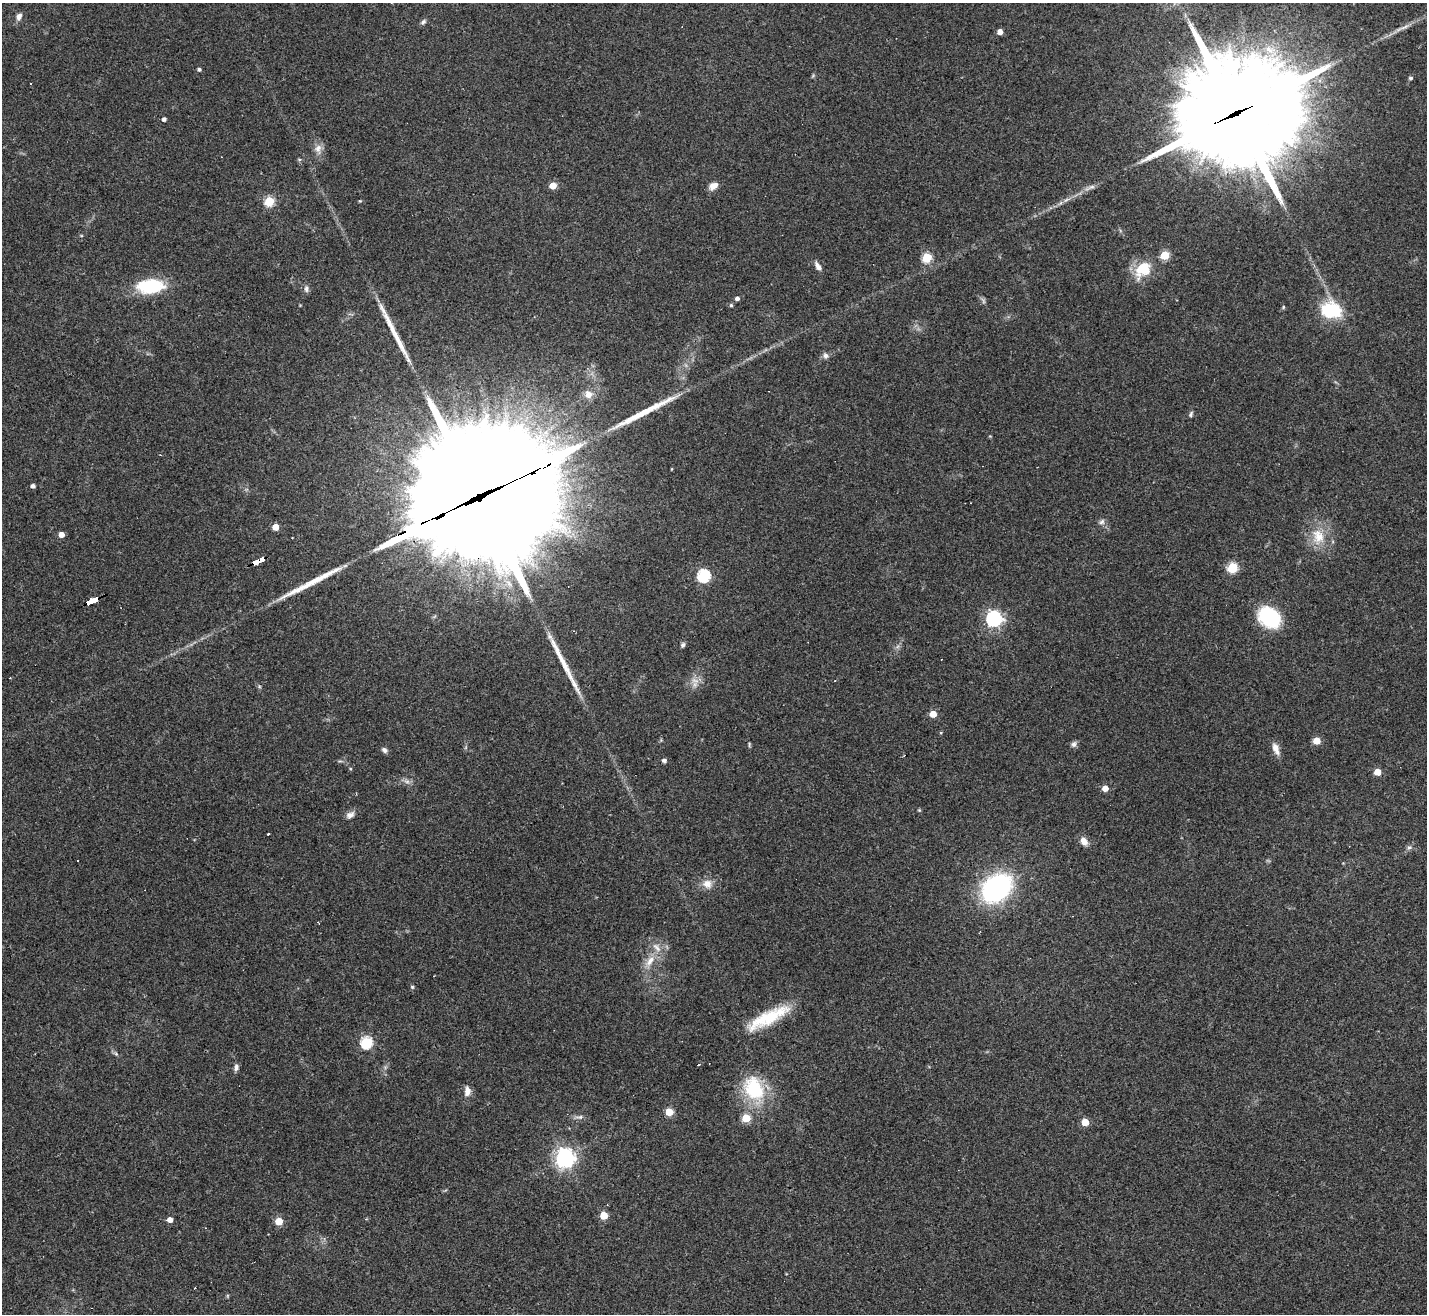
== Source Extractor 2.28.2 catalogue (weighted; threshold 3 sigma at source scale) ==
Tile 7 of 4 x 4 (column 3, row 2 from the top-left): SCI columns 2849-4273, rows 2911-4222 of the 5697 x 5686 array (HDU 1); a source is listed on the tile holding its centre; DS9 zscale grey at full resolution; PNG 1429 x 1316 px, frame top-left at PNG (2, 3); no overlay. Shown black and unused: <1% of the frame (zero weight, under 3 of 4 exposures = <1% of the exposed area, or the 3 px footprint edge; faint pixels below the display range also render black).
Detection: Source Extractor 2.28.2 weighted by HDU 2 'WHT'; one run over the whole footprint, this tile lists its part. Background 0.103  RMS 0.0059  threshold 0.0266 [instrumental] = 3 sigma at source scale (4.5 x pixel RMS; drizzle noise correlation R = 1.50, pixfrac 1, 0.05/0.05 arcsec/px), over >= 5 px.
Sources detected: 87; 1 too faint to see at this stretch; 6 cosmic-ray / hot-pixel residue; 5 long thin detections or spike segments (spike, bleed or trail) — not listed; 1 inside a brighter listed object's ellipse — not listed separately; the other 74 listed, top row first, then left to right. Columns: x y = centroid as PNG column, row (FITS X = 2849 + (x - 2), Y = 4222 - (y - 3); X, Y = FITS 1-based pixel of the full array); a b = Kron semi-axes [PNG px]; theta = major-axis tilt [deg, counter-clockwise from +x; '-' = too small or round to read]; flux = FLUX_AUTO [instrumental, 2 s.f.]
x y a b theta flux
19 16 9 6 68 2.8
423 22 8 6 49 1.5
1404 27 15 4 22 2.9
1000 32 4 4 - 4.9
199 69 4 4 - 1.3
1410 78 6 4 14 0.97
1234 114 53 32 24 16000
164 119 4 4 - 1.7
318 149 14 9 86 4.3
553 186 5 5 - 12
713 186 12 8 33 4.1
1066 200 8 4 44 1.6
269 201 5 5 - 36
1165 255 5 5 - 26
927 258 5 5 - 34
818 266 12 6 -56 2.8
1143 269 22 16 48 18
150 286 28 15 2 33
306 289 9 7 -80 2
737 298 5 4 - 2
731 305 4 4 - 1
1283 307 5 4 - 0.69
1331 310 23 17 -11 28
825 356 8 7 - 2
588 394 11 11 - 5.3
1191 414 7 5 65 1.2
33 486 4 4 - 2.1
483 496 82 35 25 41000
1102 522 9 6 44 1.9
275 527 5 4 - 7.5
61 534 5 4 - 4.9
1318 536 23 17 -79 14
258 561 13 4 24 120
1232 568 6 5 - 38
704 576 6 6 - 81
92 601 11 3 25 170
1270 617 17 13 -38 56
994 619 6 6 - 190
683 645 6 5 - 1.5
695 680 13 7 -27 3.9
259 686 6 4 -47 0.8
933 714 5 4 - 11
1317 741 6 6 - 6.2
749 744 7 3 78 0.66
1074 744 8 7 - 1.8
1276 749 17 7 -67 4.2
385 750 8 6 -34 1.9
664 760 5 4 - 1.7
1377 772 5 5 - 10
407 781 9 4 -8 1.9
1105 788 4 4 - 6.6
350 815 11 8 29 2.9
269 834 3 2 - 1.2
1084 841 10 7 -60 4.9
1409 847 6 4 1 1.2
77 861 3 2 - 0.67
707 884 14 13 - 5.7
997 888 21 15 41 140
650 961 19 8 53 7.4
768 1018 51 13 28 29
366 1042 6 6 - 56
116 1054 6 4 -44 0.99
698 1065 3 3 - 1.7
236 1067 9 5 87 2
754 1088 35 26 -63 35
467 1091 13 8 87 4.1
669 1112 5 5 - 20
579 1117 15 3 7 1.7
746 1118 5 5 - 22
1085 1122 5 5 - 13
565 1158 7 7 - 340
604 1215 5 5 - 18
170 1220 5 4 - 4.2
279 1221 5 5 - 16
Overlapping masked pixels (flux is a lower limit): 4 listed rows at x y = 1234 114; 483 496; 258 561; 92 601